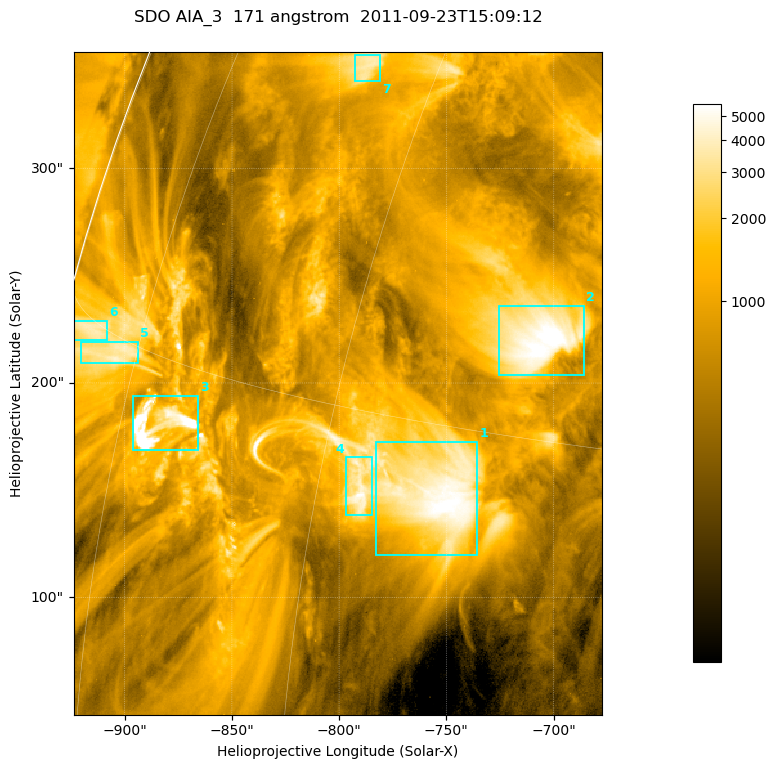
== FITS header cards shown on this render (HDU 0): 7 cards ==
TELESCOP= 'SDO     '           /
INSTRUME= 'AIA_3   '           /
WAVELNTH=                  171 /
WAVEUNIT= 'angstrom'           /
DATE-OBS= '2011-09-23T15:09:12.34' /
CTYPE1  = 'HPLN-TAN'           /
CTYPE2  = 'HPLT-TAN'           /

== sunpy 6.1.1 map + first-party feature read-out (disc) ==
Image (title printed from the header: SDO AIA_3  171 angstrom  2011-09-23T15:09:12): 411 x 515 px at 0.599 arcsec/px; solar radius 956 arcsec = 1595 px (partial field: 2.6% of the solar disc is inside the frame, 98% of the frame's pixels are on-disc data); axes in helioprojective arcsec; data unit not stated in the header (colour bar unlabelled)
Pointing: header CRPIX1/2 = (2051.64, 2049.57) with CRVAL1/2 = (0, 0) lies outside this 411 x 515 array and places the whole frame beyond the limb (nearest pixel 1.41 R_sun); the SolarSoft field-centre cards XCEN/YCEN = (-800.6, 199.8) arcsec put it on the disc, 1310 arcsec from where CRPIX/CRVAL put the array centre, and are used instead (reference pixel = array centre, CRVAL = XCEN/YCEN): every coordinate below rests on XCEN/YCEN
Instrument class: DISC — disc imager (sunpy class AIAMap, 171 A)
Bright regions (active regions / flare kernels): reference = the on-disc median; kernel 3 px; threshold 5 sigma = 2352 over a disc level ~760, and >= 1.15x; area >= 211 px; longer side >= 5 px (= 3 arcsec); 7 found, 7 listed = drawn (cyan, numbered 1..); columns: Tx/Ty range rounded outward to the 2 arcsec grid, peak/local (2 s.f.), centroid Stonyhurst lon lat
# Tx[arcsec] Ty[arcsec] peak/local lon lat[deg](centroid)
1 -784..-734 120..174 7.9 -54 +13
2 -726..-686 204..236 9.2 -51 +18
3 -896..-864 168..194 19 -72 +13
4 -798..-784 138..166 7.2 -58 +13
5 -920..-894 208..220 5.5 -77 +15
6 -924..-908 220..230 5 -81 +15
7 -794..-780 340..354 4.8 -64 +24
Off-limb structures (1.02-1.3 R_sun): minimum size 105 px: none found